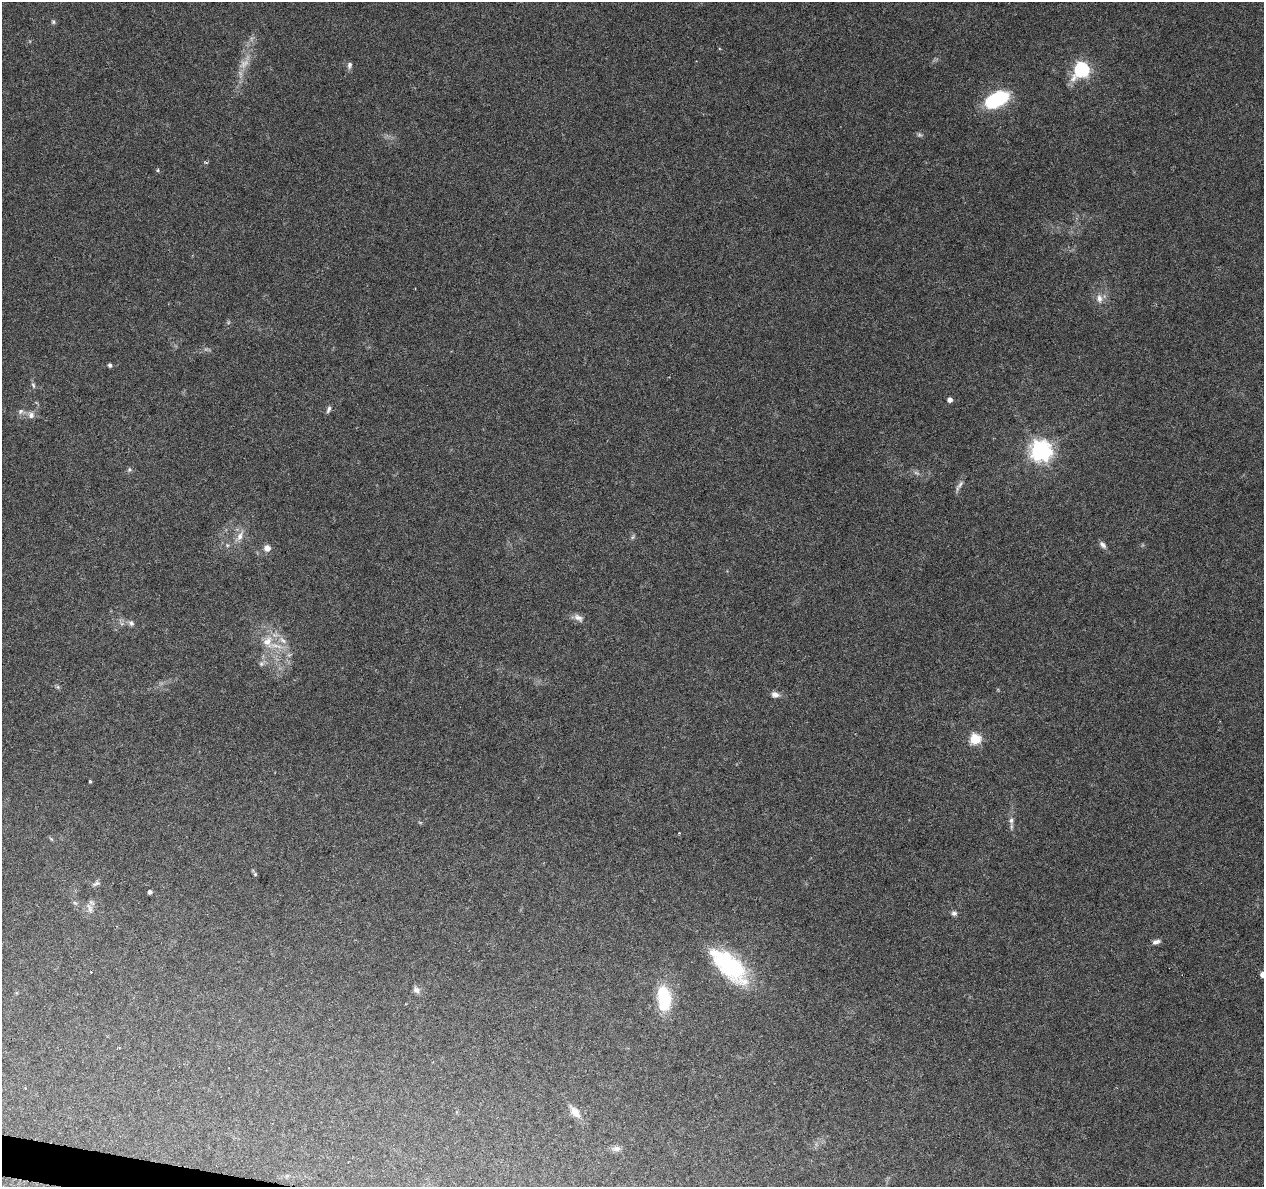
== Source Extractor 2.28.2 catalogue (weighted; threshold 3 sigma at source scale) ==
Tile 7 of 4 x 4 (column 3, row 2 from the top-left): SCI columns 2523-3784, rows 2595-3779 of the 5053 x 5249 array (HDU 1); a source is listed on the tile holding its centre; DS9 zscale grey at full resolution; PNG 1266 x 1189 px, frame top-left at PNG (2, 2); no overlay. Shown black and unused: <1% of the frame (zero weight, under 3 of 6 exposures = <1% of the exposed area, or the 3 px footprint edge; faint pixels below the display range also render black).
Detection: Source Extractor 2.28.2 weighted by HDU 2 'WHT'; one run over the whole footprint, this tile lists its part. Background 0.0918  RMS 0.0031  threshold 0.0126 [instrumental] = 3 sigma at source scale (4.09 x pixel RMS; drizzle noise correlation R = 1.36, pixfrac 0.8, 0.0396/0.0396 arcsec/px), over >= 5 px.
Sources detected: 50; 4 too faint to see at this stretch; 1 inside a brighter object's white glare — not listed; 1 inside a brighter listed object's ellipse — not listed separately; the other 44 listed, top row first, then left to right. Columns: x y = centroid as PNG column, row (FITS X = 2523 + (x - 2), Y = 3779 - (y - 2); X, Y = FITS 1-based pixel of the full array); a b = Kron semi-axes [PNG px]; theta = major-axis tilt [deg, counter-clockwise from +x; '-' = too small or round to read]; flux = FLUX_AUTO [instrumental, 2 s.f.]
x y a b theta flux
53 22 6 5 - 0.47
349 65 10 6 84 0.87
1082 70 7 6 - 64
997 99 24 13 26 21
206 162 4 3 - 0.49
157 170 5 4 - 0.39
1099 298 11 8 -82 1.9
110 365 4 4 - 0.81
33 385 8 5 -71 0.61
950 400 4 4 - 1.4
329 409 10 5 67 0.79
21 411 8 6 34 0.85
31 415 9 9 - 1.5
1041 451 7 7 - 180
129 470 7 6 - 0.56
959 485 18 4 56 1.1
240 536 14 8 65 2.2
633 537 7 4 70 0.48
227 545 5 4 - 0.41
1103 545 10 6 -48 1.1
267 548 8 8 - 1.7
578 618 14 8 -32 1.6
131 623 9 6 -37 0.95
283 640 14 7 -36 2.2
268 642 19 14 -85 5.8
261 664 8 6 1 0.85
775 694 10 7 -10 1.5
975 739 5 5 - 23
90 781 4 3 - 0.32
1011 821 12 6 -87 1.3
51 839 8 3 -45 0.33
255 874 5 5 - 0.36
96 883 12 5 20 0.84
150 892 4 4 - 0.96
75 903 7 4 -19 0.45
90 908 15 7 -66 1.6
954 913 7 6 - 0.89
1156 942 11 6 13 1.1
729 966 52 22 -43 29
1263 974 4 4 - 2.2
416 990 10 7 -40 1.2
664 998 25 14 -80 14
575 1112 16 8 -50 3
617 1149 10 7 1 1.3
Isophote crosses this tile's border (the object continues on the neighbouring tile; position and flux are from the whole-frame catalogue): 1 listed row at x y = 1263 974